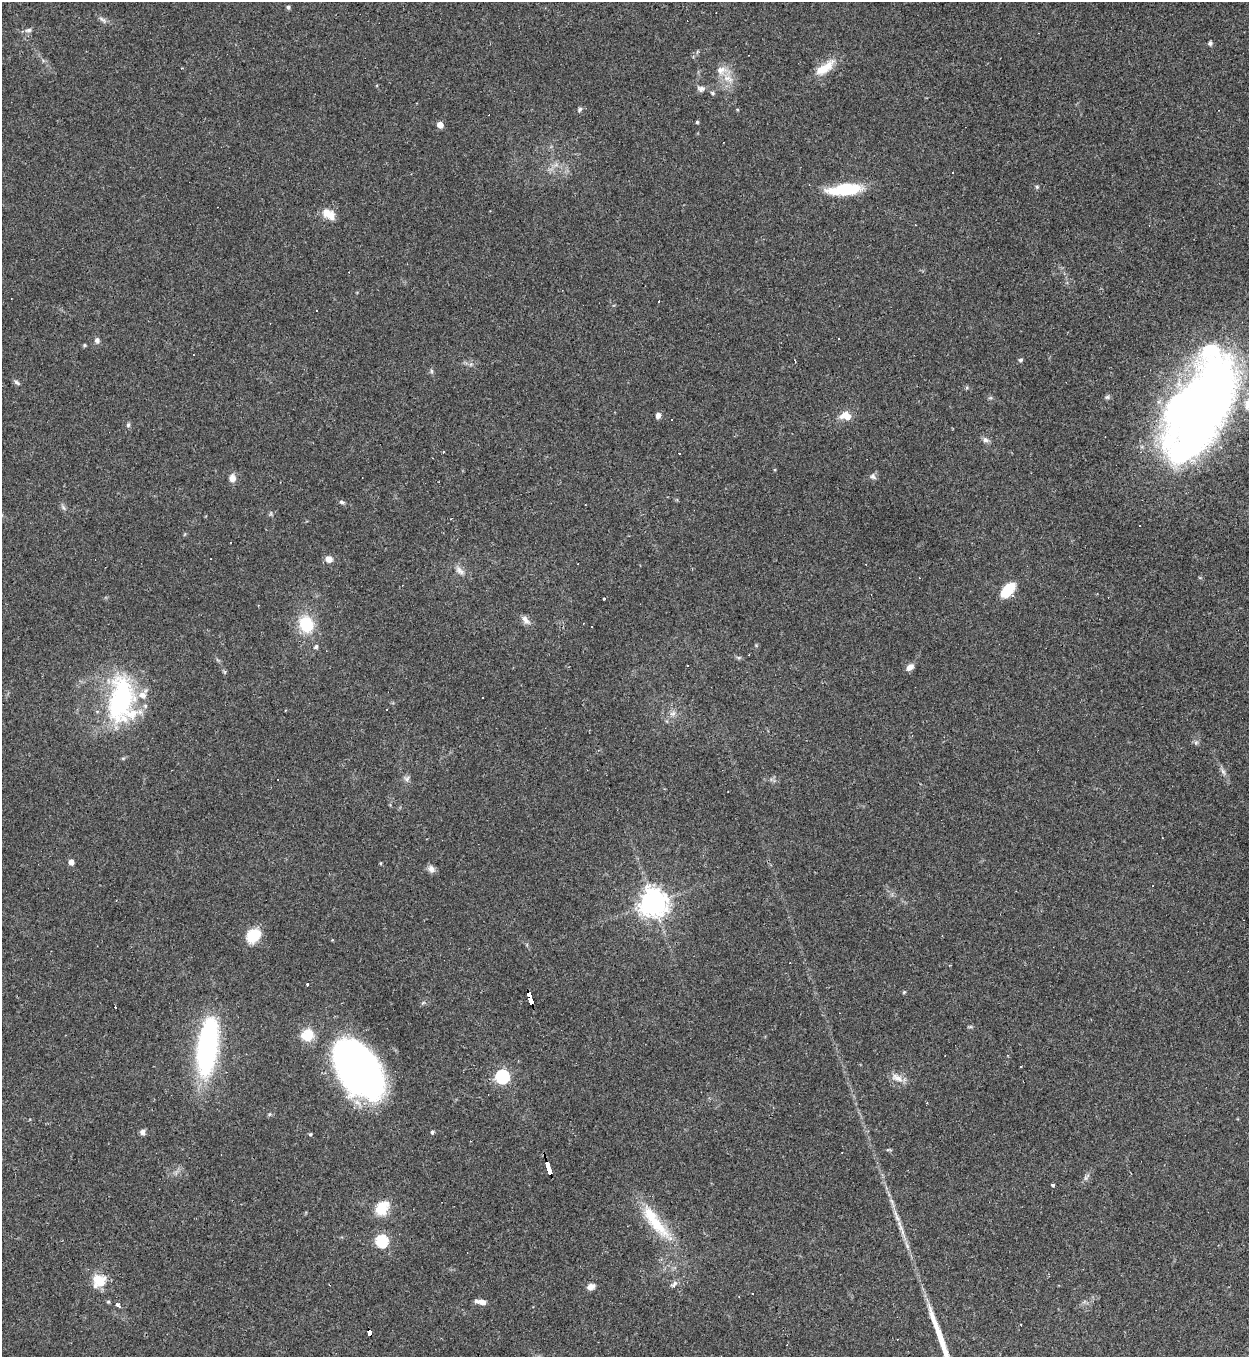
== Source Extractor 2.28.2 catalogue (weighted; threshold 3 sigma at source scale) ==
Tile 6 of 4 x 4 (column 2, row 2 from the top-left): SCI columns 1394-2640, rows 2711-4065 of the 5405 x 5420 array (HDU 1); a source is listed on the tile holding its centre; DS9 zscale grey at full resolution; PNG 1251 x 1359 px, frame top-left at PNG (2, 2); no overlay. Shown black and unused: <1% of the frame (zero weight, under 2 of 3 exposures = <1% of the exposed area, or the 3 px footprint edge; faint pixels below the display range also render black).
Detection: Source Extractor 2.28.2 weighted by HDU 2 'WHT'; one run over the whole footprint, this tile lists its part. Background 0.0432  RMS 0.005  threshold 0.0227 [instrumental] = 3 sigma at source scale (4.5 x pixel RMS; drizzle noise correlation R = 1.50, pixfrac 1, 0.05/0.05 arcsec/px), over >= 5 px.
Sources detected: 111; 2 inside a brighter object's white glare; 21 cosmic-ray / hot-pixel residue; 1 long thin detection or spike segment (spike, bleed or trail) — not listed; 4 inside a brighter listed object's ellipse — not listed separately; the other 83 listed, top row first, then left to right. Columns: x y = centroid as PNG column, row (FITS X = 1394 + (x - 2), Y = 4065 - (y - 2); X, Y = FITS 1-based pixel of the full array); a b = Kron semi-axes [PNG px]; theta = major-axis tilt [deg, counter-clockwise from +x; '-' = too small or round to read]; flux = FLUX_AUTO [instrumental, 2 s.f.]
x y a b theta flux
288 7 6 5 - 0.88
102 19 13 4 -34 1.5
28 30 10 5 12 1.5
1210 43 5 5 - 1.1
824 68 29 10 35 9.2
721 70 14 12 11 4.9
701 89 10 8 -8 2.1
713 93 5 4 - 0.74
580 109 6 5 - 0.9
697 122 4 4 - 0.7
440 125 5 4 - 5.3
1037 187 5 5 - 0.71
845 189 38 12 6 24
326 212 16 10 -31 6.3
838 338 3 2 - 0.46
97 340 7 6 - 1.5
84 345 5 3 - 0.53
795 360 3 2 - 0.5
1020 360 6 4 48 0.97
431 371 6 4 -89 0.8
17 382 8 5 -39 1.1
1107 397 6 5 - 0.93
1205 407 104 45 66 430
658 415 6 5 - 2.2
846 416 12 8 -11 6.7
671 420 3 2 - 0.5
128 425 6 5 - 0.92
986 440 8 7 - 1.8
873 476 8 7 - 1.5
232 478 10 8 -85 3.1
342 502 7 4 -9 1
63 507 7 4 -71 1
1139 526 3 3 - 11
329 559 8 7 - 3.2
460 571 14 8 -45 2.9
1008 590 13 7 47 22
525 620 14 7 -48 2.8
306 624 19 15 -75 17
592 626 3 2 - 0.65
316 647 6 5 - 1.2
910 667 9 6 40 3
483 697 2 2 - 0.42
121 700 56 31 89 75
673 713 9 7 22 2.1
1196 742 7 4 19 0.91
1223 771 10 4 -48 1.4
407 779 8 7 - 1.7
71 862 4 4 - 4.1
380 863 5 3 - 0.52
431 869 10 8 -62 2.5
653 902 9 8 - 600
253 936 17 13 40 12
307 985 3 3 - 3.4
904 992 5 4 - 0.62
530 999 12 4 -74 130
970 1027 6 4 18 0.69
307 1035 15 13 11 9.5
207 1047 65 20 83 86
1020 1066 3 2 - 0.65
357 1071 49 31 -56 300
502 1076 6 6 - 91
897 1078 18 9 -26 4.3
142 1132 6 6 - 2
432 1132 5 4 - 1
310 1134 4 4 - 0.53
888 1150 6 4 -16 0.64
548 1169 13 3 -71 170
1086 1178 7 4 90 0.99
1053 1185 4 3 - 0.62
892 1201 10 3 -69 1.4
382 1208 18 14 60 11
897 1218 10 5 -62 2.1
655 1221 61 15 -53 24
902 1232 11 4 -80 2.1
382 1241 6 6 - 60
99 1281 19 17 31 9.3
674 1284 10 5 58 1.6
591 1286 8 6 26 3.4
752 1293 2 2 - 0.48
739 1297 3 2 - 0.37
482 1302 9 6 -11 2.7
117 1305 4 3 - 2
369 1333 6 4 -67 49
Overlapping masked pixels (flux is a lower limit): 3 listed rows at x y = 530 999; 548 1169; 369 1333